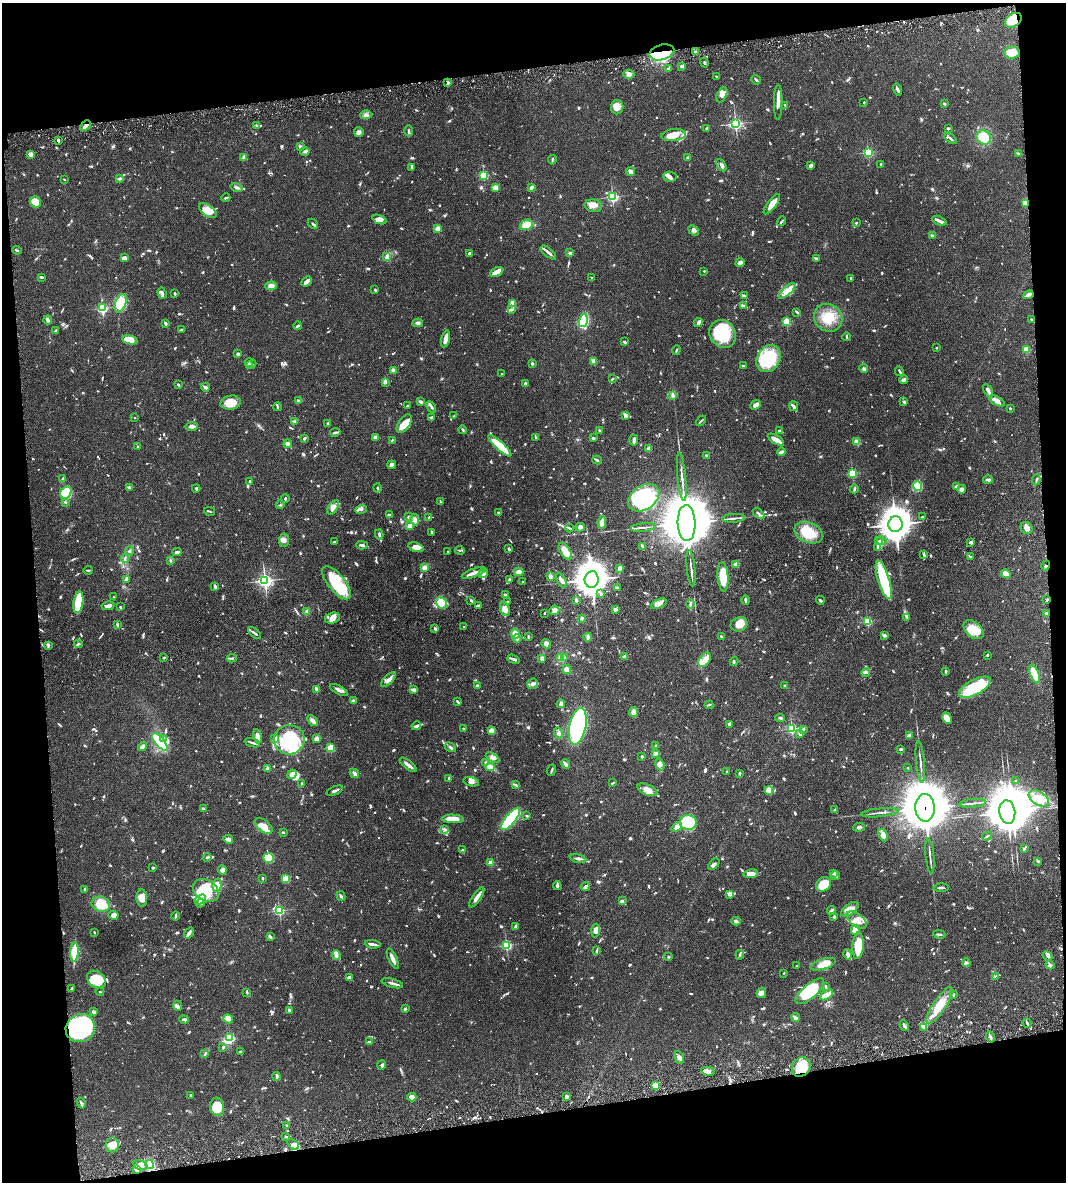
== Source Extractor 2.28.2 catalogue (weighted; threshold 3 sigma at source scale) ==
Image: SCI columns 157-4412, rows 59-4775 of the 4677 x 4892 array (HDU 1 of 3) = the unmasked area's bounding box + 8 px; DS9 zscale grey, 4 x 4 block average (1 PNG px = mean of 4 x 4 image px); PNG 1068 x 1184 px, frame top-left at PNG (2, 3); each listed source drawn as its Kron ellipse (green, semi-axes under 4 px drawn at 4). Shown black and unused: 17% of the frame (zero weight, under 3 of 6 exposures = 5% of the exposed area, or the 3 px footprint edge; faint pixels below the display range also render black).
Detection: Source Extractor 2.28.2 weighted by HDU 2 'WHT'. Background 0.0471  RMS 0.0026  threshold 0.0107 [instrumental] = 3 sigma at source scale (4.09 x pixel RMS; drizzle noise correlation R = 1.36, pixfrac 0.8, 0.05/0.05 arcsec/px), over >= 5 px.
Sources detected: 1624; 13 too faint to see at this stretch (4 x 4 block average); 8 inside a brighter object's white glare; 8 cosmic-ray / hot-pixel residue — neither listed nor drawn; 59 coinciding with a brighter row at this scale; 117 inside a brighter listed object's ellipse — not listed separately; of the other 1419, all 500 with FLUX_AUTO >= 1.6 (the completeness limit of this list) listed and drawn (919 fainter detections not listed), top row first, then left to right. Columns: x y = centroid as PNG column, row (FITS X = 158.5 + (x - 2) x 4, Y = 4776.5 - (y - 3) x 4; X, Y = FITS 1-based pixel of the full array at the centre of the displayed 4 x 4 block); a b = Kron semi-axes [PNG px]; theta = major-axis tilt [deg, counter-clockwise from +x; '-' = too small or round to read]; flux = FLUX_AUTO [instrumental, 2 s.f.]
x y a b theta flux
1013 20 9 6 34 47
662 52 13 7 16 67
695 52 3 2 - 2.9
1012 53 8 6 6 26
704 63 5 2 - 1.8
682 66 2 2 - 4.3
668 68 4 2 - 1.9
629 74 5 5 - 5.8
716 76 2 2 - 1.8
756 80 5 2 - 2.8
448 83 3 2 - 3.5
898 89 6 2 -72 3.8
722 95 8 4 64 11
778 102 17 2 89 16
864 102 2 2 - 1.7
944 104 2 2 - 7.9
785 105 2 2 - 1.8
617 107 7 6 - 9.9
366 115 6 4 2 6
736 124 2 2 - 270
85 126 6 2 44 11
257 126 3 2 - 3.4
948 128 2 2 - 3.5
707 129 2 2 - 15
408 131 5 2 - 1.9
359 132 5 5 - 4.6
674 135 12 6 7 23
984 137 7 6 - 32
951 139 7 2 -38 3.2
58 140 3 2 - 3.9
300 146 4 3 - 2.4
305 151 5 3 - 3.3
868 152 2 2 - 190
30 154 2 2 - 17
1018 154 3 2 - 1.8
244 157 3 3 - 2.7
688 158 2 2 - 12
552 160 4 2 - 1.7
881 164 2 2 - 2.7
721 165 7 2 -60 4.8
811 166 4 3 - 4.1
412 167 3 2 - 3.2
630 171 5 3 - 4.5
484 175 2 2 - 140
670 177 7 5 -7 5.3
120 178 4 2 - 4.1
64 180 3 2 - 1.7
237 187 6 3 -16 3.8
531 187 3 2 - 4.6
495 188 4 3 - 16
612 197 2 2 - 260
226 198 4 2 - 2.7
35 202 6 5 - 33
1026 203 4 3 - 3.8
772 204 12 4 53 14
593 206 9 6 -11 9.4
208 211 10 5 -35 28
379 219 7 4 -22 8.2
782 221 5 2 - 2.2
939 221 8 2 -22 6.4
856 223 2 2 - 1.6
313 224 6 2 -43 2.2
526 225 6 5 - 16
437 228 2 2 - 45
694 230 6 3 -38 3.7
933 236 3 3 - 2.6
17 250 4 2 - 1.9
548 252 9 2 -39 5.9
469 253 3 2 - 2.1
570 253 4 3 - 3.4
387 257 4 3 - 4
124 258 3 2 - 9.6
816 258 3 2 - 3.3
740 263 5 3 - 7.3
704 271 2 2 - 2.9
497 272 7 3 28 18
41 277 4 2 - 2.2
591 277 2 2 - 2
851 278 2 2 - 1.7
307 281 6 2 42 8.6
271 286 6 4 2 8
375 290 3 2 - 1.7
787 291 10 4 42 12
162 293 6 3 -72 4.6
175 293 4 2 - 1.6
1028 295 5 2 - 11
745 296 3 2 - 3.4
121 303 9 5 67 36
513 304 4 4 - 16
744 305 3 2 - 3
102 308 2 2 - 210
512 309 3 2 - 1.8
797 312 4 2 - 3.1
828 318 15 13 -39 32
1031 319 2 2 - 1.9
48 320 4 2 - 7.4
583 321 7 4 74 68
787 321 2 2 - 100
698 322 5 3 - 4.3
165 323 4 2 - 4
418 323 5 3 - 3
298 326 4 2 - 2.2
182 329 3 2 - 2.4
56 330 2 2 - 3.3
723 334 15 12 -53 70
847 337 4 2 - 1.7
445 339 9 4 74 10
130 340 8 4 -12 37
624 342 3 2 - 2.7
936 348 2 2 - 1.7
676 350 5 2 - 1.8
1026 350 2 2 - 66
238 354 2 2 - 5.4
768 358 14 11 57 88
593 361 3 2 - 13
249 362 4 2 - 2
251 364 5 2 - 3.7
532 364 2 2 - 11
743 366 3 2 - 2.8
864 369 4 3 - 3.4
393 370 3 2 - 7.7
899 371 5 2 - 2.1
502 374 2 2 - 3.3
612 379 4 2 - 1.6
904 380 4 2 - 6.6
385 383 3 3 - 2.7
525 383 3 2 - 2.7
178 385 3 2 - 2
205 387 4 2 - 6.2
988 390 7 3 -61 5.6
672 395 3 2 - 2.2
299 401 4 2 - 4.2
997 401 8 3 -27 9
421 402 3 2 - 7.6
904 402 4 2 - 2.9
230 403 10 7 10 24
756 405 5 3 - 8.9
408 406 3 2 - 2.7
793 406 5 3 - 3.3
277 407 4 2 - 1.9
431 407 6 3 -62 3.1
1010 408 2 2 - 2.4
454 416 2 2 - 1.8
626 416 3 2 - 3.2
431 417 2 2 - 2.4
134 418 2 2 - 2.5
294 421 3 2 - 2
701 421 6 2 43 1.7
328 423 3 3 - 2.8
404 424 10 5 56 17
191 426 6 4 2 5
463 430 4 2 - 1.9
599 430 2 2 - 1.9
780 431 4 2 - 3.3
335 432 5 2 - 3.2
375 437 2 2 - 21
304 438 4 2 - 2.6
536 438 4 2 - 1.9
593 438 3 2 - 2.6
392 440 2 2 - 1.8
634 440 5 2 - 5.7
776 440 9 3 -31 13
857 441 4 4 - 3.4
288 444 4 3 - 3.5
500 446 15 4 -42 45
138 447 2 2 - 2.2
649 449 4 3 - 9.4
781 452 4 2 - 8
706 456 2 2 - 9.3
597 460 5 2 - 2.1
392 465 4 3 - 3.8
852 473 2 2 - 160
682 477 24 2 -85 8.7
62 479 3 2 - 1.8
988 480 5 3 - 3.7
1036 480 5 2 - 1.7
250 481 2 2 - 1.7
917 486 5 4 - 9.5
957 486 3 2 - 5.9
129 487 3 2 - 3.1
196 488 4 2 - 1.9
377 488 4 2 - 2.8
854 489 4 2 - 3.5
962 489 4 3 - 4.6
66 493 6 5 - 55
285 498 4 2 - 2
644 498 17 12 34 130
65 502 2 2 - 2.4
440 502 3 2 - 2
280 505 4 2 - 1.9
333 507 8 4 55 7.5
361 509 6 3 17 3.7
209 511 5 2 - 1.7
499 512 3 2 - 2.3
759 514 7 2 -42 3.9
390 515 4 3 - 2.5
408 517 2 2 - 2
429 517 2 2 - 2
922 517 3 2 - 2.3
734 518 12 2 4 5.1
415 520 5 4 - 6.7
602 522 6 4 82 8.9
687 523 18 9 -88 14000
895 524 8 7 - 2100
410 526 3 3 - 6.3
580 527 4 4 - 5.3
643 527 13 2 6 4.5
569 528 4 2 - 1.8
1026 528 6 5 - 7.7
431 532 4 2 - 1.9
809 533 15 10 -21 36
379 534 5 2 - 2.4
284 540 6 5 - 5.8
879 541 3 3 - 2.2
882 541 5 2 - 1.8
334 542 3 2 - 1.8
971 542 2 2 - 7
362 545 6 2 -2 3.7
642 546 3 2 - 3.6
416 547 7 4 -19 9.3
877 547 3 2 - 1.7
509 549 3 2 - 2.3
460 550 5 2 - 1.9
129 551 4 2 - 2.6
448 551 2 2 - 1.6
565 551 9 5 -58 17
177 552 5 2 - 3.9
924 555 4 2 - 1.8
971 557 3 2 - 1.8
125 559 4 2 - 2
170 560 3 2 - 2.2
736 565 4 3 - 11
1046 565 5 2 - 3.1
425 568 2 2 - 22
619 568 4 3 - 5
691 568 18 2 -84 6.9
88 570 5 2 - 1.7
519 572 4 3 - 7.6
474 573 12 2 19 11
483 573 5 4 - 4.1
1006 574 5 4 - 11
550 576 4 3 - 4.2
723 577 15 5 -86 48
126 579 2 2 - 2.6
592 579 8 7 - 2700
265 580 3 3 - 420
509 580 3 3 - 2.2
561 580 8 2 -62 5.3
884 580 20 6 -73 110
523 582 2 2 - 1.7
337 583 20 8 -51 74
215 586 4 2 - 4.6
617 587 4 2 - 2.1
601 594 3 2 - 2
505 595 2 2 - 3.4
113 597 2 2 - 3
471 600 4 2 - 1.8
576 600 3 3 - 2.1
746 600 4 2 - 2.6
820 600 4 2 - 2.3
1047 600 3 2 - 1.8
78 602 11 5 82 50
507 602 2 2 - 2.1
441 603 6 5 - 15
659 604 8 4 25 9.4
691 604 5 3 - 2.8
478 605 4 2 - 2
108 606 6 4 10 4.7
120 607 3 2 - 2.2
505 609 7 4 -70 8.8
615 609 3 2 - 6.6
554 610 5 4 - 7.8
307 611 3 3 - 4.1
544 613 2 2 - 1.8
1047 613 2 2 - 10
907 617 3 2 - 1.7
332 618 8 5 16 11
582 618 3 2 - 2.8
867 621 2 2 - 140
739 624 8 7 - 17
117 625 3 2 - 3.2
464 626 2 2 - 1.7
435 628 3 2 - 2.7
974 630 11 7 -41 30
255 633 7 2 -40 3.9
515 634 5 4 - 10
885 635 4 2 - 2.5
528 637 3 2 - 2.3
588 637 4 2 - 5.5
721 637 3 2 - 2.3
517 638 4 2 - 4
79 644 4 2 - 2
546 644 4 4 - 5.9
49 645 3 2 - 1.8
987 655 2 2 - 2.3
164 657 2 2 - 2.4
561 657 4 4 - 8.1
625 657 3 3 - 4.3
232 658 5 2 - 1.9
542 658 3 3 - 3.6
565 658 3 2 - 2.4
513 659 6 2 -20 3.9
705 660 8 5 56 9.5
734 661 4 2 - 1.7
567 670 4 3 - 7.8
866 672 4 2 - 3.7
946 672 3 2 - 1.9
1035 674 10 4 -69 36
388 679 10 4 44 7.1
532 684 5 5 - 5.7
785 685 3 2 - 2
477 686 2 2 - 3.6
975 687 17 7 28 79
317 689 3 3 - 3.3
339 690 10 3 -28 7.9
413 690 3 2 - 6.1
353 701 3 2 - 3.6
458 702 4 2 - 2.6
561 704 4 3 - 4.5
709 705 4 2 - 2.3
634 712 5 3 - 6
780 718 4 3 - 2.3
947 718 6 4 -63 16
312 721 6 3 -48 6.5
730 724 3 3 - 7.5
416 726 5 3 - 2.9
578 726 19 8 78 290
464 728 3 2 - 2.3
792 728 2 2 - 210
803 729 2 2 - 4.3
491 731 3 3 - 18
558 733 6 3 -75 3.9
800 733 4 3 - 4.5
257 736 7 3 -79 6.8
909 736 2 2 - 8.6
163 738 3 2 - 2.2
274 739 4 3 - 2.7
317 739 3 3 - 7.9
289 740 15 14 - 120
160 742 10 4 -50 100
252 743 8 2 -18 3.7
656 746 4 2 - 1.8
142 747 5 3 - 5
450 747 6 3 -30 3.2
330 748 2 2 - 110
900 749 3 2 - 2.5
655 753 4 3 - 5
642 756 2 2 - 2.6
493 758 7 3 -31 5.4
486 762 3 3 - 2.3
920 762 21 2 -85 6.1
566 764 5 3 - 5.3
660 764 6 3 -73 6.3
408 765 10 3 -39 6.4
490 767 5 3 - 13
908 768 2 2 - 2
268 769 3 3 - 7.9
552 770 6 2 72 2.6
726 771 3 2 - 1.8
354 773 5 3 - 3.5
740 773 3 2 - 2.7
292 774 5 4 - 11
449 779 3 2 - 3.1
1015 781 2 2 - 1.9
471 782 8 4 -12 6.6
302 783 2 2 - 6.3
612 783 4 2 - 1.7
515 785 3 2 - 2
647 790 10 5 -23 12
335 791 9 2 21 4.6
769 791 4 3 - 15
1039 798 11 6 -34 16
972 803 13 2 6 4.1
925 808 14 9 -89 8600
203 809 3 2 - 5.4
834 810 4 2 - 1.7
1007 812 12 8 -81 3100
880 813 19 2 6 4.7
527 816 3 2 - 2.3
453 819 11 4 -2 25
510 819 13 5 51 120
688 823 8 7 - 57
264 826 10 5 -40 19
677 827 6 3 40 12
859 827 6 3 7 3.1
444 829 4 2 - 1.9
283 832 3 2 - 2.2
883 835 6 4 -65 7.7
987 836 5 2 - 1.7
228 839 5 3 - 7.7
1024 849 4 2 - 2.2
463 850 2 2 - 2.1
930 856 18 2 -85 4.8
207 857 4 2 - 2.4
269 858 5 4 - 65
578 858 8 2 -10 4
1038 861 4 2 - 1.6
491 863 2 2 - 39
714 864 7 3 46 3.6
153 868 2 2 - 3.4
222 870 4 4 - 5.9
834 873 2 2 - 3.9
751 874 7 3 9 11
835 875 5 3 - 3.1
263 878 2 2 - 3.5
286 879 4 4 - 19
823 884 8 6 40 28
217 885 6 4 75 15
557 886 4 3 - 3.2
585 886 5 2 - 4.3
941 888 7 2 0 3.4
85 889 2 2 - 3.5
206 890 14 10 -32 43
729 894 4 3 - 6.2
341 896 5 3 - 2.7
477 897 11 2 56 11
142 898 8 5 -87 15
200 899 6 2 32 2.1
622 901 4 3 - 2.5
200 903 4 2 - 4.7
101 904 9 7 -15 36
850 909 10 5 38 14
279 910 2 2 - 190
831 910 4 2 - 5.9
113 915 5 4 - 9.2
175 916 5 2 - 3.7
834 917 4 3 - 1.9
857 920 11 6 -40 15
736 921 4 3 - 2.6
516 926 3 2 - 6.8
596 930 7 4 86 8.8
855 930 5 3 - 12
94 932 2 2 - 1.6
189 933 6 3 54 5.1
939 934 6 2 -8 3.8
270 937 4 2 - 3.2
373 944 8 2 -7 7.5
506 945 2 2 - 200
858 946 13 5 87 43
597 951 4 2 - 2
74 952 9 4 87 46
848 954 5 4 - 3.8
336 955 5 3 - 4.2
740 955 5 2 - 2.3
1047 956 5 2 - 2.6
669 957 2 2 - 9.3
393 959 11 3 -65 7.3
966 963 4 3 - 2.7
823 964 13 5 17 24
1050 965 5 3 - 3
797 966 2 2 - 1.8
784 973 2 2 - 1.6
995 976 3 2 - 1.8
349 978 3 3 - 5.9
96 979 10 7 -37 43
392 983 11 2 -15 4.1
826 987 4 2 - 2.4
71 988 3 2 - 2
810 991 18 7 41 74
100 992 4 2 - 1.7
247 992 2 2 - 2.3
761 993 5 4 - 6.3
953 994 3 2 - 4.3
826 995 7 4 32 17
940 1005 21 6 57 32
177 1006 5 3 - 3.5
405 1009 2 2 - 10
289 1010 2 2 - 6.6
94 1012 3 2 - 5.6
795 1017 5 3 - 3.8
184 1019 5 2 - 3.9
228 1019 5 3 - 4.1
1027 1023 5 2 - 2.7
904 1025 5 2 - 3.7
80 1028 15 14 - 190
924 1028 3 3 - 2.6
230 1037 2 2 - 110
990 1037 5 2 - 3.9
370 1042 4 2 - 2.9
223 1047 4 2 - 2
240 1052 3 3 - 1.8
205 1054 4 2 - 1.9
679 1057 7 3 -67 5.8
381 1065 5 3 - 2.7
801 1067 10 8 50 38
708 1071 7 4 -11 7.2
276 1076 4 3 - 2.5
655 1085 4 3 - 21
190 1095 2 2 - 5.7
412 1097 4 3 - 9.5
567 1097 4 2 - 4.8
81 1103 5 2 - 2.5
217 1107 9 7 -82 32
287 1125 2 2 - 1.7
286 1137 2 2 - 1.8
293 1144 6 4 -37 6.9
112 1145 7 6 - 21
141 1165 7 4 -15 9.2
150 1165 4 4 - 37
136 1169 2 2 - 37
Overlapping masked pixels (flux is a lower limit): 8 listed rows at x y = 1013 20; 662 52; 85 126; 1026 203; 1046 565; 1047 600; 925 808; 801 1067